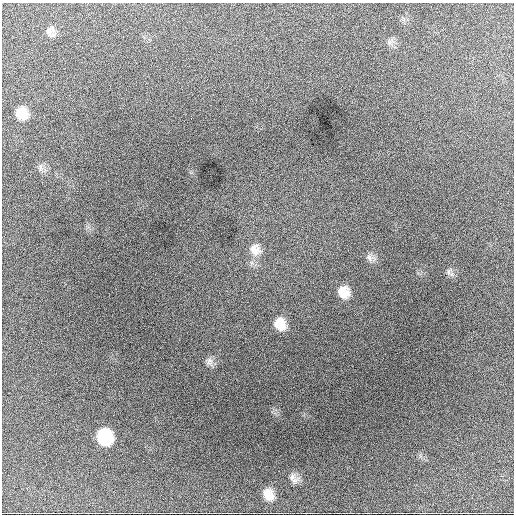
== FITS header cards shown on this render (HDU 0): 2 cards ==
NAXIS1  =                  512 / Axis length
NAXIS2  =                  512 / Axis length

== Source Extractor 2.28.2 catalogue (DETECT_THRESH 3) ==
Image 512 x 512 px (HDU 0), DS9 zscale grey, 1 PNG px = 1 image px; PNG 516 x 516 px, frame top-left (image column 1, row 512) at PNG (2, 3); no overlay
Background 1570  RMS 34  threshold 103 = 3 sigma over >= 5 px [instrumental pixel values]
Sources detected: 14; all 14 listed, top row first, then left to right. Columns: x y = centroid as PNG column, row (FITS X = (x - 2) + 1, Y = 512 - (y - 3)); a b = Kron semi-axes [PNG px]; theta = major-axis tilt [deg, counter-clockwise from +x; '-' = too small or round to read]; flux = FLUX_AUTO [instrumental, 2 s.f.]
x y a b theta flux
49 32 13 7 -79 12000
389 42 7 6 - 6700
22 113 11 10 - 35000
191 119 2 2 - 1500
40 167 9 6 -84 7700
255 249 17 15 -52 29000
369 257 11 8 -62 11000
449 272 9 4 82 5200
343 292 13 12 - 33000
280 324 14 12 -55 39000
209 361 11 8 59 10000
105 437 13 12 - 140000
293 478 15 10 -51 14000
268 494 14 11 -55 29000